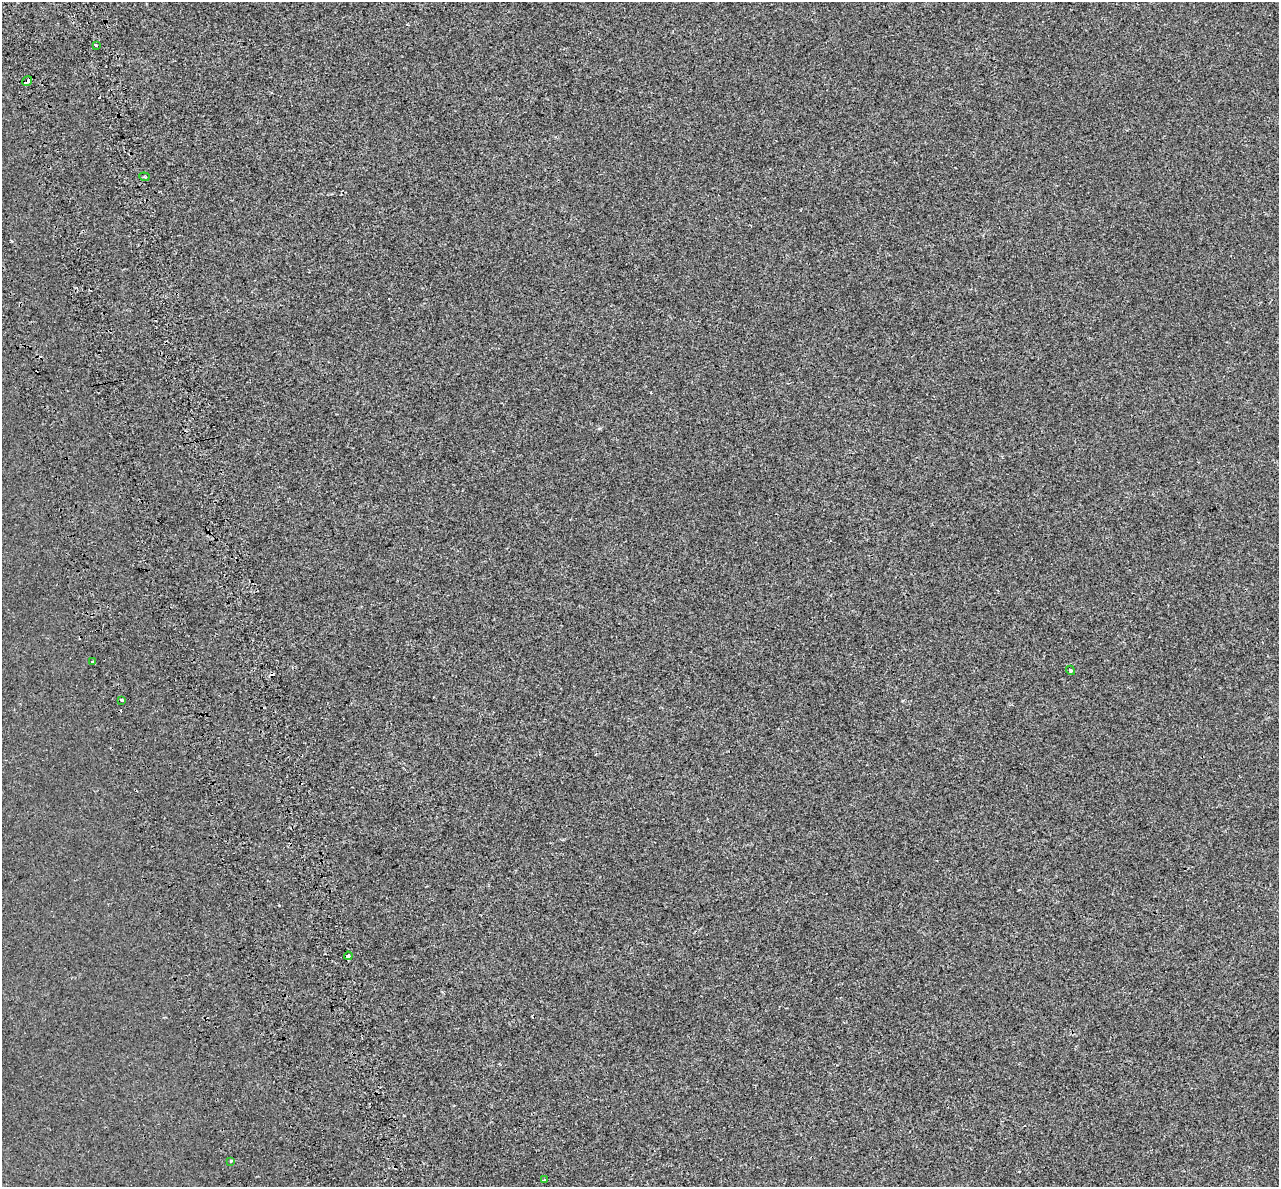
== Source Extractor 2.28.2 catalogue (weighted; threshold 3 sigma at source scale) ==
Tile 11 of 4 x 4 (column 3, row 3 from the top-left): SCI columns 2642-3918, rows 1329-2513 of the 5284 x 5072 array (HDU 1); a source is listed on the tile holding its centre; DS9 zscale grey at full resolution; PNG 1281 x 1189 px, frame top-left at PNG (2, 2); each listed source drawn as its Kron ellipse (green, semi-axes under 4 px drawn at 4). Shown black and unused: <1% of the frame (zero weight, under 2 of 3 exposures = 7% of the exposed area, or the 3 px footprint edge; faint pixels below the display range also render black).
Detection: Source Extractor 2.28.2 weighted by HDU 2 'WHT'; one run over the whole footprint, this tile lists its part. Background -6.78e-05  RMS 0.0045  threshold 0.0202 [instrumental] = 3 sigma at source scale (4.5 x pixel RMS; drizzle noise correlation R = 1.50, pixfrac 1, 0.0396/0.0396 arcsec/px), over >= 5 px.
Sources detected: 13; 4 cosmic-ray / hot-pixel residue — neither listed nor drawn; the other 9 listed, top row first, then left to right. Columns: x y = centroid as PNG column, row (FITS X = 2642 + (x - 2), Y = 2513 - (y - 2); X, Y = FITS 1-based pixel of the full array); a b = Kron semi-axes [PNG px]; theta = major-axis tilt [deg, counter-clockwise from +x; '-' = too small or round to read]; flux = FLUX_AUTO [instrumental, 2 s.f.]
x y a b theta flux
96 45 3 3 - 3.8
27 81 5 3 - 1.5
144 177 5 2 - 0.58
92 661 3 2 - 0.57
1070 670 5 4 - 0.77
122 700 3 3 - 14
348 956 4 3 - 5.1
231 1161 3 3 - 2.2
544 1180 3 2 - 0.56
Overlapping masked pixels (flux is a lower limit): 2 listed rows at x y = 27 81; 348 956